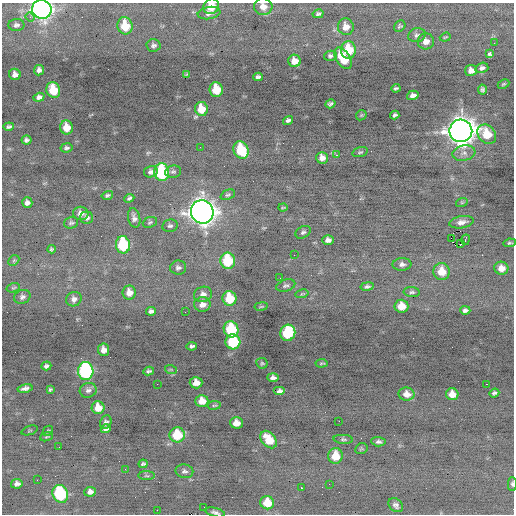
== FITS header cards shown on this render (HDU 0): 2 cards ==
NAXIS1  =                  512 / Axis length
NAXIS2  =                  512 / Axis length

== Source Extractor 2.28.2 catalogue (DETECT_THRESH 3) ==
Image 512 x 512 px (HDU 0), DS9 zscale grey, 1 PNG px = 1 image px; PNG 516 x 516 px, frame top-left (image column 1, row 512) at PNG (2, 3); each listed source drawn as its Kron ellipse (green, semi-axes under 4 px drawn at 4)
Background -0.19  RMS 0.77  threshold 2.31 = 3 sigma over >= 5 px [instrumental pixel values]
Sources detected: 154; all 154 listed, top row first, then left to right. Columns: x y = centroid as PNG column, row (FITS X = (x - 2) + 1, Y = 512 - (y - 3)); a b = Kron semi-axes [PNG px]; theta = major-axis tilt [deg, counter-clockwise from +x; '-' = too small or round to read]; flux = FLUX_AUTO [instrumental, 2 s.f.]
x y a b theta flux
211 6 8 7 - 860
263 7 9 8 - 400
42 9 10 9 - 25000
209 13 11 6 10 240
318 14 5 4 - 110
30 17 4 4 - 76
16 25 8 6 4 150
125 26 8 7 - 1400
400 26 6 5 - 90
346 27 8 8 - 400
417 35 9 7 15 160
445 37 6 3 22 50
426 41 8 8 - 350
494 43 2 2 - 26
154 45 7 6 - 140
348 50 8 7 - 1500
489 53 4 3 - 450
330 56 6 5 - 120
343 58 12 7 -57 1400
295 61 6 6 - 440
482 68 6 5 - 160
39 70 5 5 - 180
471 70 6 5 - 330
15 74 6 5 - 270
186 75 4 2 - 46
258 77 4 4 - 120
503 84 6 4 26 72
396 88 4 3 - 84
53 90 8 6 -69 1500
216 90 7 6 - 1300
482 90 5 4 - 110
413 95 6 4 17 210
39 97 5 4 - 170
330 104 5 3 - 100
201 109 7 6 - 910
361 115 6 4 45 56
395 115 5 4 - 100
288 120 5 4 - 140
9 127 5 3 - 100
67 127 7 6 - 690
461 131 11 11 - 64000
487 134 11 8 -49 1200
26 140 5 4 - 130
200 147 2 2 - 45
66 148 6 4 9 120
241 150 9 7 -63 2200
360 152 8 4 15 87
464 153 11 7 9 290
336 155 4 3 - 90
322 158 6 6 - 330
151 172 7 5 12 170
162 172 9 7 -83 5200
173 172 8 6 8 130
107 195 6 4 14 100
228 195 8 4 24 93
129 198 5 4 - 120
462 202 6 4 18 54
27 203 5 5 - 180
283 208 4 2 - 47
202 212 12 11 - 50000
81 213 7 6 - 280
87 218 6 6 - 180
134 218 10 6 -77 210
150 222 7 5 23 95
461 222 12 6 10 310
71 223 7 5 14 110
170 226 8 6 11 130
303 232 8 5 28 120
451 238 4 2 - 430
328 240 6 5 - 210
465 240 5 2 - 46
509 243 6 4 7 81
461 244 3 2 - 110
123 245 8 7 - 3400
52 249 4 3 - 79
294 255 2 2 - 38
14 260 6 4 44 76
228 261 8 7 - 2400
402 264 9 6 2 200
178 268 8 7 - 160
501 268 7 6 - 430
442 272 8 8 - 870
280 278 3 2 - 40
286 285 10 5 18 150
367 287 7 4 10 130
13 288 7 4 18 71
129 292 7 6 - 400
412 292 8 5 -4 120
203 294 9 7 20 290
302 294 6 3 13 57
22 297 8 6 22 170
229 298 7 7 - 1500
74 299 8 7 - 210
202 304 8 7 - 360
261 306 7 3 9 54
401 306 7 6 - 680
465 310 5 4 - 150
151 311 5 4 - 140
185 312 3 2 - 41
231 329 8 7 - 2600
288 333 8 7 - 3500
233 342 7 7 - 3400
192 346 5 3 - 120
104 350 6 5 - 360
262 363 6 5 - 78
322 363 6 3 6 62
46 366 5 4 - 140
171 370 6 4 -19 52
86 371 9 7 -86 7900
149 371 5 4 - 97
273 377 6 4 -2 170
196 383 6 5 - 460
157 384 2 2 - 120
486 384 2 2 - 200
25 388 7 4 12 190
50 389 4 3 - 72
88 390 8 7 - 190
280 391 6 4 0 190
494 393 5 3 - 110
406 394 8 6 -12 410
452 394 6 6 - 590
202 401 6 6 - 630
214 405 7 3 8 64
98 408 6 6 - 660
339 421 2 2 - 290
106 422 7 5 66 140
236 423 6 5 - 480
106 429 5 4 - 140
29 430 8 2 21 47
48 431 5 3 - 55
177 435 8 7 - 1900
47 437 7 4 19 68
343 439 10 4 -5 100
269 440 10 6 -50 1000
378 442 7 4 -4 130
59 447 2 2 - 51
361 449 6 5 - 74
335 456 7 7 - 1000
143 464 4 3 - 91
125 469 2 2 - 28
184 471 9 7 -11 160
147 476 8 4 -1 85
37 480 3 2 - 42
17 484 5 5 - 200
329 484 2 2 - 28
512 484 7 4 -89 88
301 488 3 2 - 310
90 492 6 5 - 220
60 494 9 7 -65 4200
267 503 7 6 - 1000
396 505 8 6 -42 180
204 507 2 2 - 23
157 510 2 2 - 51
215 512 10 4 -15 150
At the frame edge (FLAGS 8, measured only in part): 5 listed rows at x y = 211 6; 263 7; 42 9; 512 484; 215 512